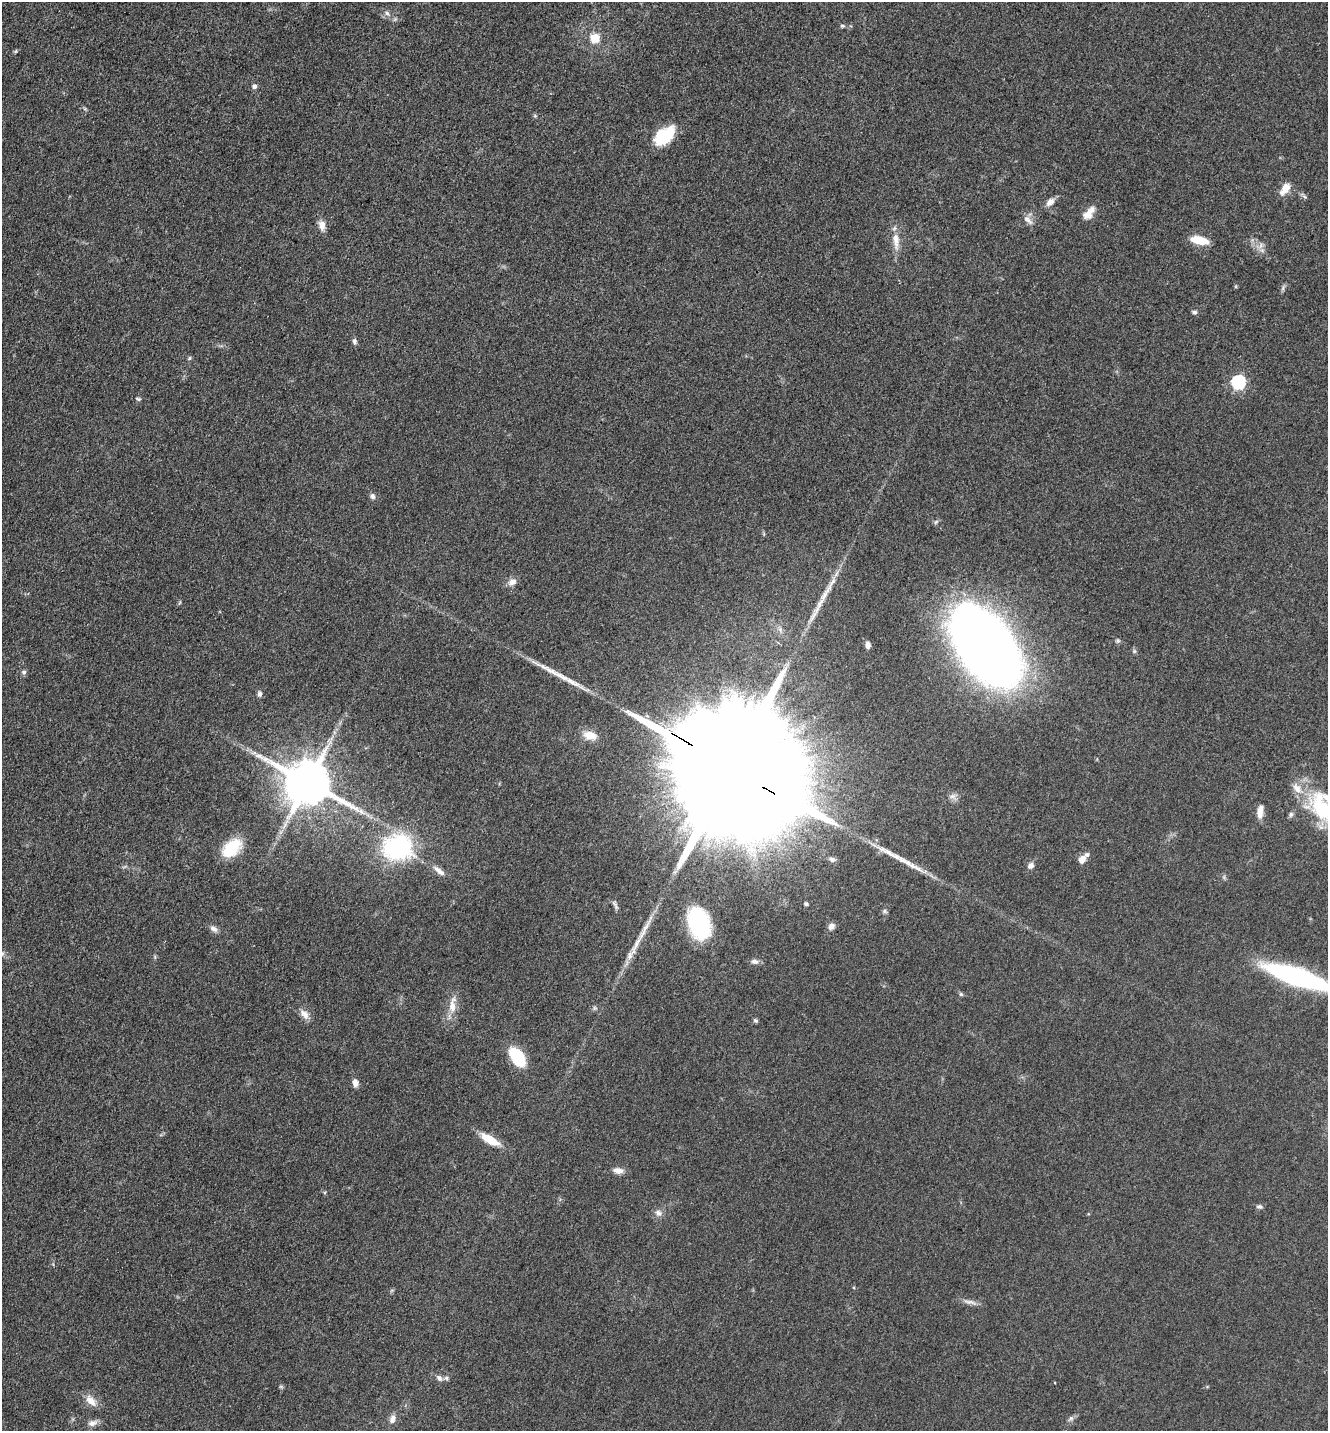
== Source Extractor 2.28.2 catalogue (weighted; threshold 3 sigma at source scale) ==
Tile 11 of 4 x 4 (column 3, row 3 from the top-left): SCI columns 2948-4273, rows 1471-2899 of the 5806 x 5775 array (HDU 1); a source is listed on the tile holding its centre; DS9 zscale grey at full resolution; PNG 1330 x 1433 px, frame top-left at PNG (2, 2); no overlay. Shown black and unused: <1% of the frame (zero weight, under 3 of 5 exposures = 4% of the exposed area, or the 3 px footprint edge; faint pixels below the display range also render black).
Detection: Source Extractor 2.28.2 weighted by HDU 2 'WHT'; one run over the whole footprint, this tile lists its part. Background 0.0636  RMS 0.006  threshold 0.0272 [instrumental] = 3 sigma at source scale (4.5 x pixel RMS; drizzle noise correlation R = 1.50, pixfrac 1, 0.05/0.05 arcsec/px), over >= 5 px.
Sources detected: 80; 5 long thin detections or spike segments (spike, bleed or trail) — not listed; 4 inside a brighter listed object's ellipse — not listed separately; the other 71 listed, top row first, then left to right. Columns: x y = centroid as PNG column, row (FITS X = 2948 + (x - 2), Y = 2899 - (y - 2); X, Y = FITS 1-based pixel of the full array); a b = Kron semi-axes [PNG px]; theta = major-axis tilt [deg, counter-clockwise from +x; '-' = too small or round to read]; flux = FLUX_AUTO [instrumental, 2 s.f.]
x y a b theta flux
387 13 8 6 -35 2.1
842 26 6 5 - 0.97
595 38 5 5 - 27
16 51 6 3 71 0.69
254 87 6 5 - 2.3
535 116 5 4 - 0.77
664 136 22 14 38 27
1285 189 16 9 55 6.4
1305 197 8 4 -31 1.2
1050 202 12 8 46 3.8
1089 213 19 9 52 6.4
1028 220 17 7 -44 3.4
322 225 13 8 -81 4.8
1199 240 19 8 -13 11
896 241 26 9 -86 7.8
1261 245 9 5 60 2.2
1236 286 5 3 - 0.62
1283 288 7 4 72 1.3
1194 312 6 5 - 1.5
355 341 8 6 -77 1.7
189 358 6 5 - 0.89
1238 382 6 6 - 96
138 399 7 4 -16 1
372 496 8 6 -75 2
512 582 12 8 25 3.5
179 603 6 4 70 0.7
1118 641 6 6 - 1.2
868 645 8 5 -78 2.9
986 646 49 28 -53 1300
1134 651 6 5 - 1.1
24 672 6 6 - 1.5
572 682 44 7 -27 11
260 694 8 6 -88 1.7
590 735 18 11 -15 7.5
254 753 7 4 -18 1.5
730 767 63 26 -31 57000
308 783 14 12 -27 3100
953 796 9 7 15 2.4
1323 806 46 38 -45 56
1260 811 16 7 83 5.1
398 847 10 9 - 330
232 848 19 12 43 29
832 859 9 7 -18 2.1
1082 859 9 7 58 4.2
1031 865 9 7 43 2.5
806 904 4 4 - 1.4
615 905 16 5 -64 1.9
884 911 7 5 -38 1.1
699 924 27 17 -71 69
831 926 7 6 - 3.1
214 929 11 7 -32 2.6
755 962 10 7 -6 2.4
1297 977 60 14 -19 120
961 994 6 5 - 0.97
452 1005 26 9 83 8
595 1008 6 5 - 1.1
304 1014 16 9 -53 4.4
755 1020 7 5 -29 0.99
517 1057 16 10 -53 32
355 1083 9 6 -82 3.3
490 1140 25 9 -30 12
618 1171 13 8 -11 3.8
1259 1207 8 5 -15 1.4
658 1213 10 8 -32 3
970 1302 21 5 -11 3.3
439 1378 9 6 -55 2.1
281 1387 6 4 -1 0.82
91 1401 19 10 -45 6.1
1071 1418 7 6 - 1.5
392 1419 13 8 73 3.5
92 1423 14 8 19 3.5
Overlapping masked pixels (flux is a lower limit): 1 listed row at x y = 730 767
Isophote crosses this tile's border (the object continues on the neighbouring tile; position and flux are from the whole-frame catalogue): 2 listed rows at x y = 1323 806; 1297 977